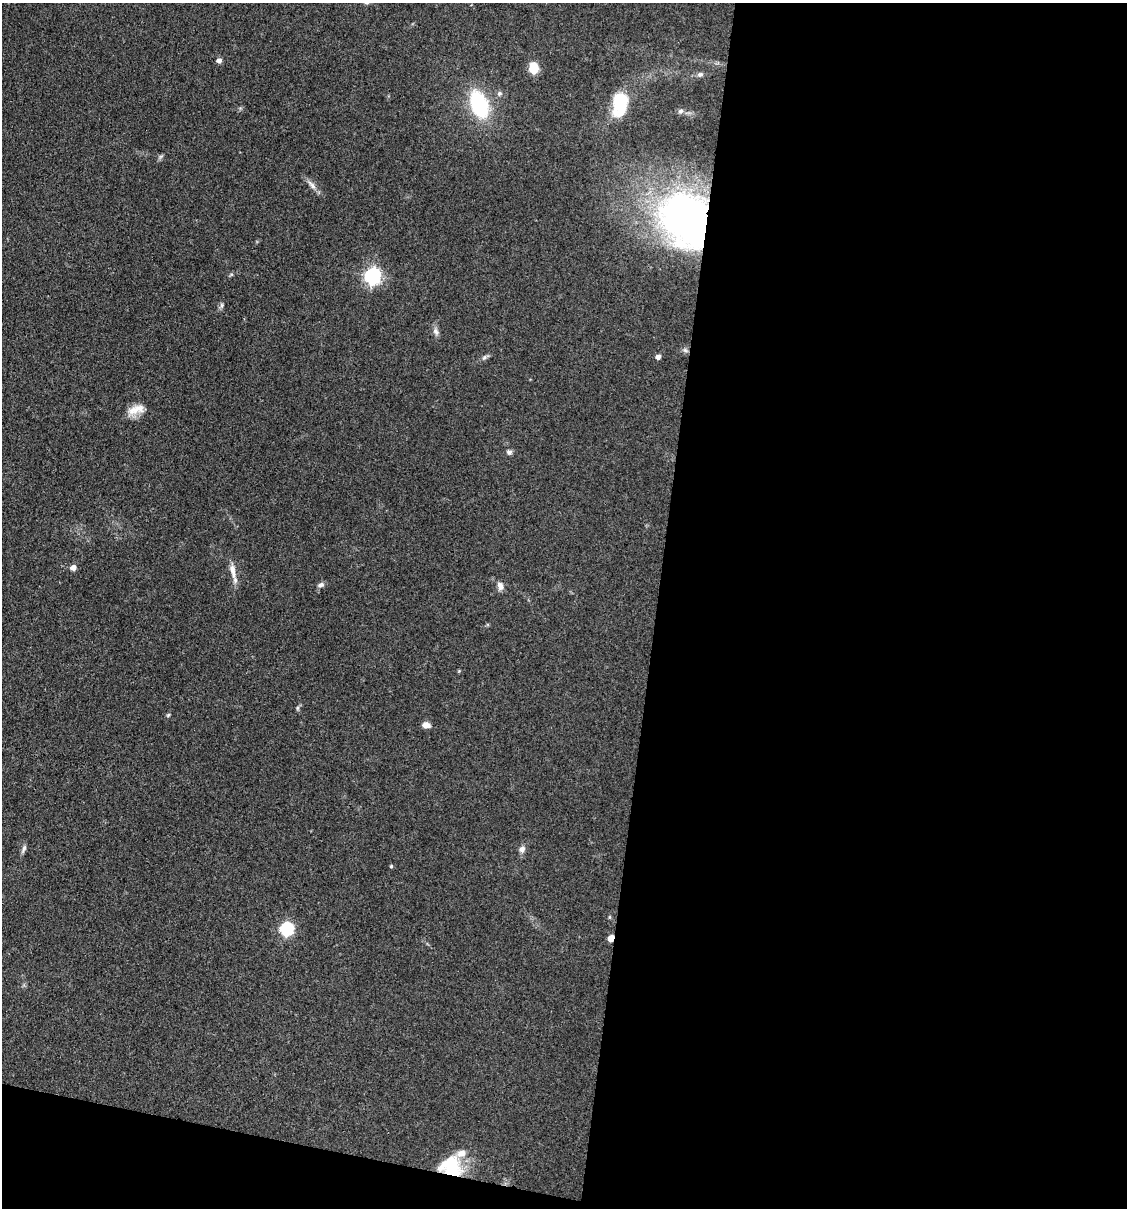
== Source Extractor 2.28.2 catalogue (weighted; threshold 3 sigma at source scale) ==
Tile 16 of 4 x 4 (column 4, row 4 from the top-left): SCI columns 3609-4733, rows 2-1207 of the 4848 x 4827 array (HDU 1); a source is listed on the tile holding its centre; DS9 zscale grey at full resolution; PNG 1129 x 1210 px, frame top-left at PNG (2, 3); no overlay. Shown black and unused: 45% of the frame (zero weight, under 3 of 4 exposures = <1% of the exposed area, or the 3 px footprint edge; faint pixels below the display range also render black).
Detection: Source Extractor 2.28.2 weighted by HDU 2 'WHT'; one run over the whole footprint, this tile lists its part. Background 0.0764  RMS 0.0059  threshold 0.0266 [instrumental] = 3 sigma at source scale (4.5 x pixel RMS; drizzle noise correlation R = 1.50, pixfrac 1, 0.05/0.05 arcsec/px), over >= 5 px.
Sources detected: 32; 1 inside a brighter listed object's ellipse — not listed separately; the other 31 listed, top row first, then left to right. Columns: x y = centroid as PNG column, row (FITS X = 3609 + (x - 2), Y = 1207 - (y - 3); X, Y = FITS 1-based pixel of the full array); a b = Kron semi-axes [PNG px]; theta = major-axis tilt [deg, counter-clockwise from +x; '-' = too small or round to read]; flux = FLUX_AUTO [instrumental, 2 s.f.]
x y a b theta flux
219 61 5 5 - 2.8
533 67 12 10 -85 8.8
700 74 8 6 9 1.5
499 93 7 6 - 1.4
479 104 23 13 -69 54
620 104 25 15 80 27
681 111 7 6 - 1.5
312 185 16 6 -49 3.4
686 219 63 51 -67 230
373 276 7 7 - 170
222 305 7 4 90 1.1
436 331 11 8 -63 2.3
685 350 9 4 -36 1.3
484 357 7 6 - 1.4
658 357 4 4 - 3
136 409 25 11 16 7.6
509 452 7 6 - 1.5
73 568 5 5 - 4.3
233 571 23 7 -77 5.6
321 585 9 6 26 1.9
500 586 11 7 -59 3
298 708 6 4 89 0.85
168 715 6 4 45 0.76
426 725 8 6 -8 3.9
24 848 12 5 68 1.7
522 849 9 7 72 2.6
391 866 4 4 - 0.77
609 917 6 4 90 0.66
287 929 7 6 - 75
611 938 5 4 - 7.4
451 1166 25 22 -18 28
Overlapping masked pixels (flux is a lower limit): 3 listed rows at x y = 686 219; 611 938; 451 1166